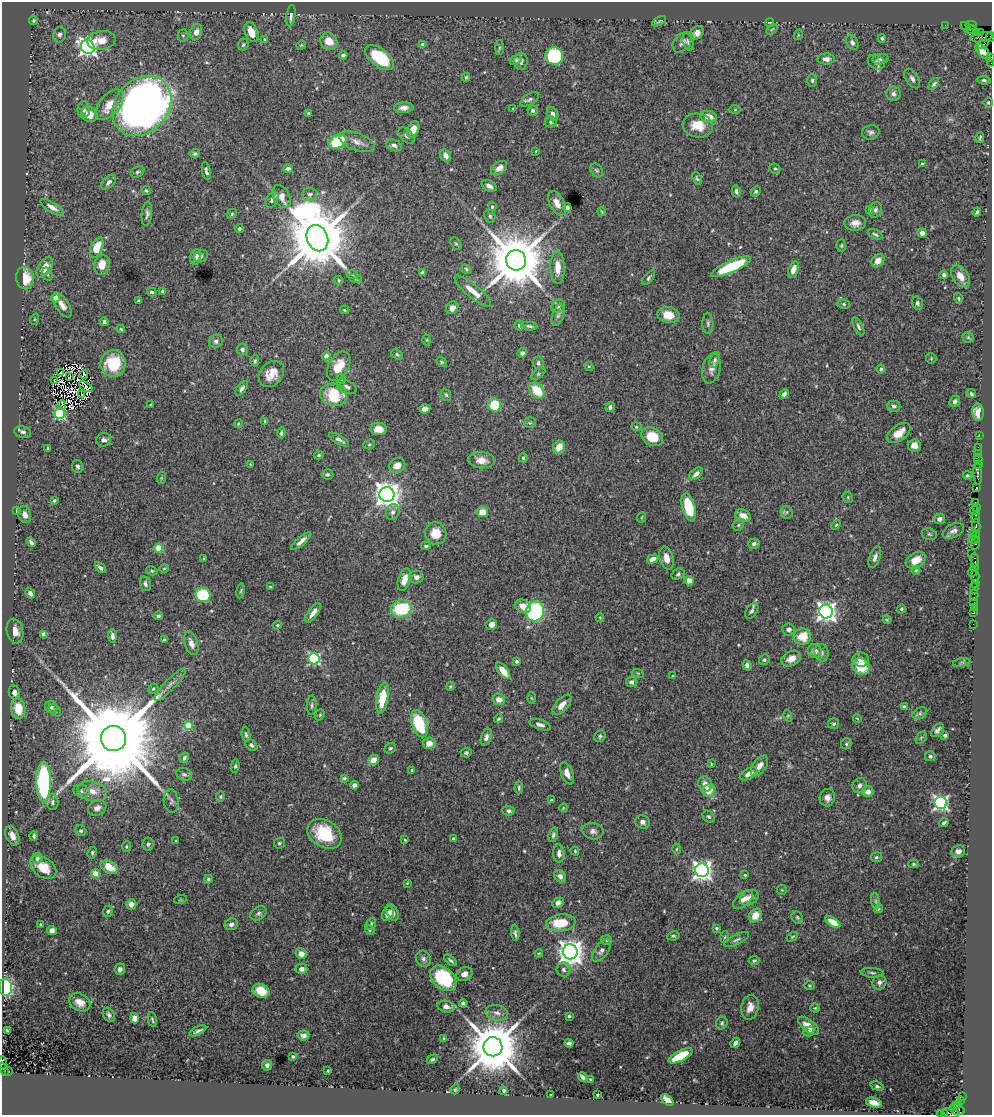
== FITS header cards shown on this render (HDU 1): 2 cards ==
NAXIS1  =                  990
NAXIS2  =                 1113

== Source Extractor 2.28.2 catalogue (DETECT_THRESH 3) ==
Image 990 x 1113 px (HDU 1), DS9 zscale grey, 1 PNG px = 1 image px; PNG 994 x 1117 px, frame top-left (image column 1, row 1113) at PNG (2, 2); each listed source drawn as its Kron ellipse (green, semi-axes under 4 px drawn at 4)
Background 1.18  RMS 0.028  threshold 0.0838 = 3 sigma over >= 5 px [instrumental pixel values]
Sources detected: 541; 8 with non-positive FLUX_AUTO (blend fragments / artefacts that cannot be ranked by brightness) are neither listed nor drawn; of the other 533, the 500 brightest by FLUX_AUTO listed and drawn (33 fainter detections omitted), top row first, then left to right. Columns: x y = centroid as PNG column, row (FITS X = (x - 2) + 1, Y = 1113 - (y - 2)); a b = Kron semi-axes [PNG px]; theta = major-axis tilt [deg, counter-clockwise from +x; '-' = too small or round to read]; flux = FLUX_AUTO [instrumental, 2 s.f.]
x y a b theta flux
291 16 11 4 81 8.7
33 20 4 4 - 3.8
659 21 7 3 28 2.3
770 22 4 2 - 2
945 25 2 2 - 33
971 25 6 3 -13 150
966 26 5 2 - 100
772 29 6 3 37 2.2
971 29 5 3 - 150
196 32 8 6 75 11
251 32 10 6 -65 29
976 32 2 2 - 44
697 33 7 6 - 9.9
980 33 3 2 - 68
60 35 8 6 79 6.5
183 35 6 5 - 2.9
798 35 5 3 - 1.9
982 37 11 5 9 390
990 37 5 2 - 47
882 38 4 3 - 3.5
101 40 14 9 7 23
265 40 4 3 - 3
329 41 9 8 - 24
682 42 11 8 50 8.7
688 42 9 5 -68 5.7
852 42 7 5 -59 6.8
243 44 6 5 - 3.5
982 44 6 3 26 220
301 45 5 3 - 1.7
423 45 4 4 - 7.8
88 47 7 6 - 860
499 48 7 4 88 2.8
983 52 10 5 -46 14
343 55 4 3 - 3.9
554 56 9 9 - 130
991 57 4 2 - 90
379 58 16 9 -38 120
826 59 8 5 2 9.6
881 59 8 5 7 5.2
516 60 6 4 22 3.9
521 61 8 6 86 7.3
876 62 9 7 -29 5.7
991 63 2 2 - 19
466 77 4 3 - 2.6
912 79 11 6 -57 7.3
812 80 6 5 - 3.9
984 80 7 4 -7 3.6
934 84 7 4 53 3.8
893 94 7 7 - 7.2
530 99 10 5 32 5.4
988 102 5 5 - 3
110 105 18 10 49 32
142 106 33 26 48 1300
404 108 9 5 4 10
513 109 4 3 - 2
84 110 8 6 -90 6
533 110 5 5 - 4.4
735 110 6 4 2 2.2
308 113 4 3 - 3.4
89 114 8 7 - 22
553 114 7 5 -58 7.2
709 117 8 6 -10 20
551 122 6 5 - 4.1
698 125 15 12 -9 35
413 129 8 5 66 16
871 132 9 7 11 5.8
407 136 10 5 -46 5.8
980 138 5 2 - 2.5
338 142 9 6 26 97
357 142 18 8 -20 15
394 145 8 5 -22 6.6
536 151 4 3 - 1.8
195 154 5 4 - 3.5
446 156 6 5 - 9.4
922 164 4 3 - 3
288 168 5 4 - 5.3
499 168 9 5 38 13
775 169 5 4 - 3.3
596 170 7 6 - 3.6
206 171 9 4 -78 5
137 172 7 5 26 3.7
697 178 6 4 -69 3.2
109 182 9 5 43 7
489 186 8 5 -28 8
146 190 4 4 - 2.9
736 191 6 4 -75 5.1
756 191 5 4 - 2.9
310 194 7 6 - 5.7
282 197 12 8 -62 18
272 200 9 5 59 6.5
557 203 13 7 -63 19
52 207 13 5 -31 12
492 207 3 3 - 2.6
567 207 4 3 - 5.6
870 210 4 4 - 1.7
875 210 8 6 68 5.2
602 212 4 3 - 1.7
977 212 4 3 - 3.5
147 214 12 5 83 6.2
232 214 5 4 - 2.8
490 216 7 5 -63 3.8
855 223 11 8 3 14
239 229 4 4 - 4.2
922 233 5 4 - 7.8
875 234 8 4 -26 3.4
317 238 13 10 -68 20000
456 244 7 5 -53 3.4
841 246 6 4 88 2.6
97 248 11 6 66 41
201 256 7 5 32 4.6
195 257 8 5 77 16
516 260 10 10 - 15000
878 261 7 5 48 16
102 265 10 7 78 25
731 267 21 6 24 110
45 268 11 6 59 25
558 268 16 7 -88 23
466 269 5 4 - 2.8
793 270 9 5 72 15
423 272 4 4 - 5.2
47 274 7 5 -72 3.3
352 274 6 3 -20 2.5
944 275 4 3 - 4.6
960 276 12 7 -54 18
25 278 11 9 -83 48
649 278 9 3 51 3.5
355 279 7 4 -19 2.8
339 280 5 4 - 2.4
162 291 3 3 - 2.4
473 291 23 6 -40 27
152 292 5 3 - 3.4
56 298 4 4 - 22
958 298 5 4 - 2.2
138 300 3 3 - 1.8
917 303 7 5 -77 4.3
844 304 6 5 - 3.3
62 305 14 6 -57 14
558 306 7 6 - 4.9
452 308 7 5 48 11
344 310 5 3 - 2.2
558 315 11 5 71 6.1
668 315 11 8 -12 33
35 319 6 4 70 2.2
104 322 4 3 - 5.1
708 323 10 5 -89 4.8
519 326 5 5 - 3.5
529 326 8 4 -5 4.2
858 326 9 4 -63 4.9
121 329 4 3 - 2.5
968 337 5 5 - 2.8
427 340 5 3 - 1.9
216 341 7 6 - 7.2
242 349 6 5 - 5.1
522 353 5 4 - 6.5
397 354 6 4 -39 3.6
326 356 4 4 - 8.9
931 358 5 5 - 2.3
715 360 8 4 69 5
255 361 5 4 - 3.4
442 362 6 4 -37 2.5
113 363 13 12 - 86
538 363 6 5 - 5.3
339 366 16 10 61 36
589 366 5 4 - 2
711 368 15 9 75 12
881 369 4 4 - 3.7
60 373 3 2 - 4.3
84 374 4 2 - 4.5
271 374 14 11 47 25
538 374 8 4 36 3.1
70 377 3 2 - 2.6
341 379 5 4 - 2.6
54 380 3 3 - 7.6
86 387 7 3 -31 2.6
347 387 11 6 -25 6.7
242 388 8 4 52 5.6
537 390 9 6 -48 54
784 394 5 4 - 8.6
971 394 5 4 - 4.8
81 395 3 2 - 2.1
333 395 14 11 -12 77
446 395 6 5 - 2.9
955 401 6 4 47 5.1
62 405 5 3 - 4.7
151 405 3 3 - 2.2
495 405 6 6 - 65
894 406 7 5 0 4.9
610 407 5 4 - 4.6
425 409 5 4 - 12
978 412 8 6 -88 23
60 414 5 5 - 240
265 421 4 3 - 1.9
530 423 6 5 - 2.9
238 424 4 3 - 1.7
636 427 5 4 - 2.6
379 429 8 6 0 17
23 432 8 5 -12 5.6
281 433 5 4 - 3.5
899 433 13 7 36 24
979 435 2 2 - 35
652 437 11 8 -28 42
103 440 7 6 - 7.4
339 440 11 4 -31 6.6
369 444 6 4 22 2.6
914 445 6 6 - 14
559 447 7 5 65 23
978 447 2 2 - 51
48 448 4 3 - 3.3
978 453 2 2 - 35
319 455 5 4 - 3
523 458 4 4 - 2.6
978 459 5 2 - 98
481 460 13 8 -6 19
250 464 4 3 - 1.7
978 464 2 2 - 40
397 465 8 7 - 16
77 466 6 5 - 5.2
978 473 12 3 -88 390
327 474 6 5 - 3.8
696 474 8 5 39 8.6
967 475 4 4 - 2.9
161 478 6 4 72 2.2
976 488 4 3 - 120
387 495 7 7 - 2100
848 497 6 5 - 2.8
54 500 3 3 - 4.6
976 502 4 2 - 76
689 507 14 6 -75 84
977 507 3 2 - 94
975 510 5 3 - 140
16 511 4 2 - 2
393 512 8 6 68 7.6
482 512 6 5 - 22
787 512 6 6 - 3.8
25 515 9 6 -74 11
743 516 8 5 -26 18
642 517 5 3 - 1.7
976 517 6 3 -90 230
939 519 6 5 - 5.8
738 525 6 5 - 3.4
836 525 6 3 45 1.9
976 526 7 2 90 310
953 531 11 6 26 8.4
436 533 11 10 - 33
973 533 3 2 - 79
929 534 8 5 -15 3.4
976 536 5 2 - 65
973 540 5 3 - 210
301 541 12 4 42 12
31 542 5 3 - 5.3
754 544 6 5 - 4.5
976 544 6 3 72 150
426 546 5 3 - 3.4
159 548 4 4 - 69
972 553 2 2 - 89
875 557 11 5 70 8.5
204 558 3 2 - 2
666 558 12 7 -74 17
653 559 6 4 18 12
916 560 11 7 31 22
975 560 7 3 -82 140
975 567 3 2 - 75
100 568 6 4 -47 4.9
164 568 5 3 - 1.7
916 570 4 4 - 2.2
152 571 6 4 -16 2.6
972 572 5 2 - 150
678 574 7 5 22 4.3
975 576 6 2 90 180
416 577 7 6 - 7.7
404 580 11 6 73 20
689 581 4 4 - 22
975 583 2 2 - 64
145 584 7 5 -71 5.4
270 587 3 3 - 1.7
974 588 6 2 90 81
241 591 7 3 81 2.5
30 593 5 4 - 7.2
203 595 7 7 - 98
974 595 6 2 -90 34
974 603 3 3 - 99
523 606 8 6 -24 18
974 607 2 2 - 20
401 609 10 8 11 110
901 609 4 4 - 3.2
535 611 10 9 - 260
752 611 9 5 56 5.2
826 612 7 6 - 1000
313 613 11 4 55 13
974 613 3 3 - 130
158 616 4 3 - 3.9
600 618 5 4 - 2.1
887 620 4 4 - 2
491 624 6 5 - 11
973 624 2 2 - 15
277 625 5 4 - 2.2
788 629 6 6 - 7.7
15 631 12 8 -77 19
44 634 4 4 - 23
112 636 7 4 -86 6.9
802 637 9 8 - 38
164 640 4 3 - 3.2
191 643 12 6 -72 12
815 651 7 6 - 14
822 653 9 7 -79 6.5
314 659 5 5 - 270
791 659 10 7 27 18
764 660 5 5 - 3.4
861 660 8 7 - 11
516 661 4 4 - 3.6
962 663 8 4 9 3.6
747 665 5 4 - 5.7
861 667 9 8 - 56
503 671 10 5 -51 19
638 673 6 3 -18 2.1
673 676 4 3 - 1.8
631 682 5 5 - 6.8
170 684 22 5 46 12
450 686 4 3 - 2.2
153 689 5 5 - 2.9
14 692 7 5 -79 12
382 698 15 6 80 58
531 698 6 4 -88 2.3
499 699 6 6 - 12
312 705 9 5 87 4.8
562 705 13 6 48 17
51 707 6 6 - 4
904 707 4 3 - 10
18 708 10 7 -81 53
55 710 7 4 -46 3.4
920 713 8 5 30 4
320 715 6 4 69 2.5
788 716 6 3 -73 2.2
857 718 4 3 - 1.8
498 719 5 3 - 3
419 724 14 7 -72 97
834 724 5 5 - 3.6
540 725 11 5 -18 6.9
188 726 4 4 - 61
937 730 8 4 51 6.4
246 735 7 4 -80 3.9
945 735 4 3 - 6.9
600 736 6 5 - 3.7
486 737 9 5 73 6.8
113 738 13 12 - 58000
921 738 7 4 56 3.4
429 743 6 5 - 17
846 744 6 5 - 3.4
251 745 7 5 -42 4.4
390 748 6 5 - 3.6
466 753 5 4 - 3.9
930 756 5 5 - 4.2
184 758 5 4 - 4.9
373 760 5 5 - 21
711 764 3 3 - 1.7
235 766 6 4 80 3.6
759 766 12 6 54 13
412 770 3 3 - 2.7
567 773 12 6 -70 14
184 774 8 6 -21 4.8
749 774 9 5 31 12
344 778 3 3 - 2.4
43 782 20 7 -90 290
705 784 8 6 -62 14
354 785 4 4 - 7.7
859 785 8 7 - 6.9
519 788 6 4 85 3.8
709 790 6 6 - 25
81 791 8 6 -18 6.1
92 791 15 9 -18 20
868 792 5 5 - 15
220 797 5 5 - 2.6
827 798 9 7 77 11
551 800 4 3 - 2.9
171 801 12 7 -83 6.5
52 802 8 6 88 5.8
941 803 6 6 - 450
97 808 9 7 30 9.9
563 808 4 3 - 1.8
508 811 6 4 -2 5.1
709 817 7 5 -43 3.8
643 822 7 6 - 7.7
944 823 5 3 - 3.3
81 831 6 5 - 3.6
593 831 10 8 -14 8.6
324 834 18 13 -31 77
553 835 7 4 74 4.8
12 836 10 6 -67 15
34 836 4 3 - 3.5
454 839 4 3 - 3.3
405 840 3 3 - 2.2
176 841 3 3 - 2.1
279 843 5 5 - 3.4
148 844 6 5 - 4.7
126 847 5 4 - 2.6
676 849 5 3 - 2.1
575 851 4 3 - 1.8
958 851 7 6 - 8.2
92 853 6 4 64 3.4
559 853 9 5 -88 7.6
876 857 5 5 - 3.8
37 858 5 5 - 5.2
913 864 5 4 - 2.8
43 867 14 9 -37 34
109 867 9 6 -27 35
702 870 7 6 - 990
95 874 4 4 - 46
745 875 4 3 - 2.2
560 876 6 5 - 8
208 879 4 3 - 4.2
407 883 4 3 - 2
782 890 5 5 - 2.2
749 898 10 7 29 11
743 899 12 6 42 12
180 900 6 4 19 1.8
876 901 8 4 -82 3.7
558 903 6 4 30 6.2
131 904 5 5 - 10
878 909 5 4 - 3.3
108 911 6 4 72 3.1
258 913 9 6 33 5.3
393 913 9 5 -64 8.7
388 914 7 5 65 10
755 916 7 6 - 23
797 917 6 5 - 3.2
833 922 8 4 -33 25
561 923 15 8 7 50
41 924 4 3 - 2.2
231 924 7 5 24 6.8
371 924 6 4 62 4.2
716 928 3 3 - 3.9
52 930 5 4 - 10
370 930 5 4 - 2.6
515 933 8 4 -85 4.3
673 936 6 4 10 3
725 937 6 4 88 2.2
792 937 6 4 30 2.4
606 940 5 5 - 2.8
737 940 13 5 26 5.9
601 951 13 6 52 8.4
570 952 7 7 - 2000
539 953 4 3 - 1.8
301 954 5 5 - 14
423 959 8 7 - 6.6
450 960 7 3 -38 4
754 961 5 4 - 3
120 969 6 5 - 5.4
301 969 6 5 - 7.9
563 969 7 7 - 5.7
872 973 11 5 -4 4.7
464 974 8 6 25 12
443 978 15 10 -43 120
879 982 7 6 - 7.1
809 986 5 4 - 2.2
5 987 8 6 -83 200
261 991 9 6 -24 39
80 1002 11 8 -29 19
463 1003 4 3 - 3.4
446 1007 9 6 -13 11
750 1007 12 8 79 15
815 1008 4 4 - 2.1
497 1013 11 7 -11 11
109 1015 8 5 -58 4.7
569 1016 3 3 - 2.9
134 1018 5 4 - 12
152 1019 7 3 -79 2.8
722 1023 6 5 - 3.5
809 1026 12 6 -38 20
7 1030 3 2 - 1.7
198 1031 9 3 25 5.6
809 1031 5 5 - 4.3
303 1035 6 5 - 7.9
444 1038 4 4 - 2.3
569 1043 4 3 - 4.5
735 1043 5 3 - 6.7
493 1047 9 9 - 14000
293 1056 3 3 - 3.3
680 1056 13 5 28 59
432 1059 6 4 30 3.3
2 1063 6 2 -89 340
267 1065 5 5 - 5
4 1069 7 3 -62 640
328 1071 3 2 - 1.9
9 1072 3 2 - 300
582 1077 4 3 - 5.4
590 1080 3 2 - 1.9
877 1086 7 4 -17 3.7
455 1089 5 4 - 2.1
504 1090 3 3 - 4.3
551 1095 3 2 - 2
598 1095 3 3 - 2.5
962 1096 3 3 - 360
667 1100 7 4 -41 14
961 1100 3 2 - 18
874 1103 8 4 -16 20
957 1105 4 3 - 380
957 1110 7 5 -18 270
951 1113 8 4 -13 410
940 1114 3 2 - 65
944 1114 3 2 - 98
At the frame edge (FLAGS 8, measured only in part): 8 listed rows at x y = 990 37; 991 57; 991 63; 2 1063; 4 1069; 951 1113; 940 1114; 944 1114
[33 fainter detections neither listed nor drawn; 8 non-positive-flux detections neither listed nor drawn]